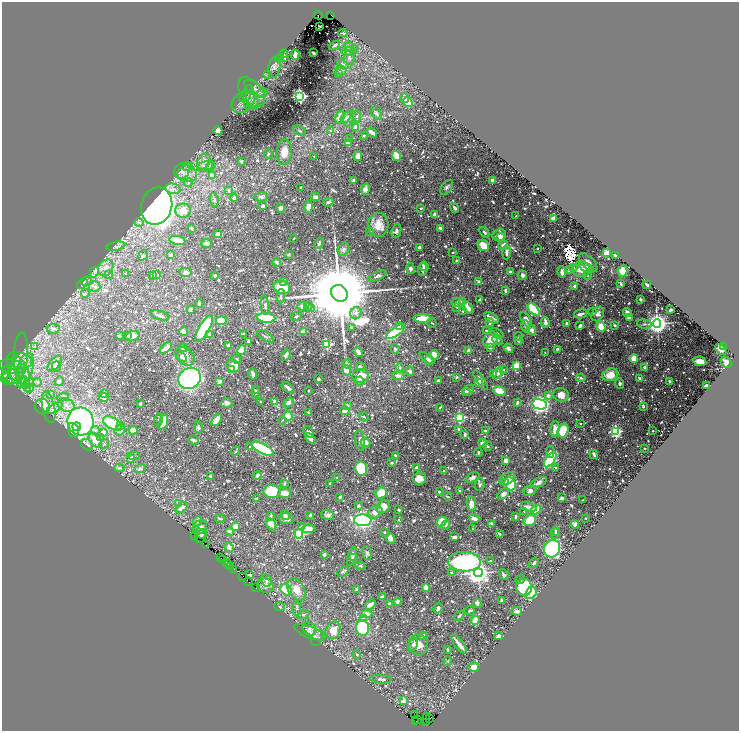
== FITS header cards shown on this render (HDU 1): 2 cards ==
NAXIS1  =                 1473
NAXIS2  =                 1457

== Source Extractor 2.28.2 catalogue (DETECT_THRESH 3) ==
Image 1473 x 1457 px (HDU 1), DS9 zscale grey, zoomed out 1/2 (1 PNG px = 2 x 2 image px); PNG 741 x 733 px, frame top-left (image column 1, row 1457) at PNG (2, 2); each listed source drawn as its Kron ellipse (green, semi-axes under 4 px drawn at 4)
Background 3.9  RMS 0.02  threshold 0.0609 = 3 sigma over >= 5 px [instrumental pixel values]
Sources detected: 1736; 286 cannot appear on this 1/2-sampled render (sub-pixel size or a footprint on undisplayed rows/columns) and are neither listed nor drawn; of the other 1450, the 500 brightest by FLUX_AUTO listed and drawn (950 fainter detections omitted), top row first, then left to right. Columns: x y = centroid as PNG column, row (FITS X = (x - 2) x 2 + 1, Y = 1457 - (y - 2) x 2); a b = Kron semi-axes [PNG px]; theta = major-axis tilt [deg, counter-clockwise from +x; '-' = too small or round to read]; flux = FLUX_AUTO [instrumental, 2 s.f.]
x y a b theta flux
318 15 4 2 - 1200
331 15 2 1 - 310
320 26 2 2 - 6.6
343 33 4 2 - 7
334 46 5 3 - 7.6
349 46 5 4 - 8.1
351 48 7 3 -9 11
349 52 7 4 -2 13
313 53 3 2 - 6.9
284 54 4 3 - 16
295 55 5 3 - 19
279 58 4 4 - 5.8
285 58 4 3 - 7.2
349 58 7 5 -77 11
343 65 6 4 -34 11
274 67 10 6 79 18
341 70 5 5 - 14
268 74 4 4 - 6
338 74 3 3 - 6.1
255 89 13 5 -36 23
252 92 17 10 -51 57
262 92 6 4 14 11
300 96 3 3 - 1500
245 97 6 4 28 6.6
249 97 12 6 88 22
405 98 5 4 - 31
252 100 9 6 -79 22
244 101 13 9 41 34
408 102 5 4 - 81
376 113 7 4 -53 11
357 116 6 3 -81 5.9
340 117 6 4 75 39
346 117 6 4 53 14
348 118 8 5 77 12
356 128 3 2 - 49
218 130 4 4 - 35
299 131 7 3 -31 5.4
330 131 3 3 - 8.2
372 132 6 2 -37 17
364 135 2 2 - 17
350 139 2 2 - 5.5
348 142 4 3 - 24
284 152 13 7 85 63
268 154 5 3 - 6.8
314 156 2 2 - 5.6
358 156 5 4 - 23
396 156 5 3 - 110
241 161 3 3 - 6.9
204 162 8 6 54 26
187 166 5 4 - 6.8
205 166 8 5 15 17
211 166 5 3 - 21
182 171 8 7 - 21
187 174 10 8 -7 32
212 176 3 3 - 36
353 180 2 2 - 30
492 180 3 3 - 23
188 183 4 3 - 6.7
301 187 2 2 - 8.5
447 187 8 5 54 12
173 189 8 5 -13 18
365 189 6 4 77 28
228 190 3 2 - 13
261 197 7 5 5 11
315 197 5 3 - 19
234 198 4 3 - 11
214 200 7 3 -80 9.8
328 202 5 3 - 11
157 206 19 15 72 4100
263 206 2 2 - 32
308 207 6 4 85 25
281 208 4 4 - 19
421 208 3 2 - 6.6
454 208 5 3 - 13
183 211 8 7 - 36
434 215 3 2 - 23
516 216 2 2 - 7.3
553 218 3 3 - 20
139 222 5 4 - 7.8
378 225 12 10 86 62
192 228 3 3 - 6.5
440 228 3 2 - 8
369 231 3 2 - 5.4
396 231 7 4 71 11
484 232 6 3 -49 11
218 234 4 3 - 35
499 235 7 5 23 28
294 238 2 2 - 5.3
501 238 3 2 - 24
177 240 8 3 -11 120
206 243 5 3 - 33
319 243 5 3 - 8.9
483 245 6 5 - 69
503 245 5 4 - 10
116 246 9 3 12 7.7
419 247 3 3 - 18
344 249 7 5 60 13
537 249 2 2 - 7.6
452 252 2 2 - 5.8
506 252 7 3 88 17
606 253 4 3 - 40
143 255 5 4 - 8.2
171 255 3 3 - 15
288 255 3 2 - 6.6
615 255 3 2 - 9.3
457 261 3 3 - 14
277 262 4 2 - 10
588 262 12 6 -46 27
424 266 5 4 - 19
574 267 4 3 - 5.6
106 268 9 7 58 26
586 268 8 4 -30 31
410 269 5 4 - 15
581 269 9 7 -6 62
423 270 6 3 85 9.2
569 270 3 3 - 18
622 271 5 5 - 31
94 272 6 4 60 7.9
186 272 6 4 0 14
510 272 3 3 - 8.3
562 272 6 3 -82 13
108 274 3 3 - 9.3
126 274 3 3 - 5.3
156 274 4 2 - 11
215 275 2 2 - 9.4
522 275 5 4 - 9.6
588 275 4 3 - 6.7
153 276 3 2 - 6.7
377 276 9 4 24 12
86 281 5 3 - 6.8
284 282 3 3 - 6.6
478 282 4 3 - 7.5
82 284 6 4 44 9.5
621 284 3 2 - 5.5
647 285 4 2 - 16
574 286 4 3 - 7.7
95 287 5 5 - 11
282 287 8 6 -17 140
505 290 3 2 - 16
85 293 4 3 - 5.7
339 293 9 7 -46 100000
281 296 7 3 87 7.8
479 299 3 2 - 7.5
640 299 2 2 - 14
462 301 4 3 - 20
458 302 6 4 4 13
199 303 4 3 - 6.2
265 305 9 4 -83 13
302 306 5 4 - 16
308 306 4 3 - 6
457 307 4 3 - 5.3
311 308 3 3 - 10
468 308 7 3 -52 34
534 309 7 4 -46 400
190 310 4 3 - 6.4
670 310 3 2 - 11
463 311 2 2 - 6.9
593 312 2 2 - 9.8
627 312 5 3 - 19
356 313 6 5 - 15
580 314 6 3 12 16
598 314 8 6 57 16
160 315 9 4 -17 23
296 316 5 3 - 5.3
266 318 9 4 -6 190
491 318 8 3 -30 25
629 318 3 3 - 24
422 319 8 4 -2 130
526 320 8 4 -60 25
221 321 5 4 - 100
545 322 5 3 - 27
432 323 5 3 - 5.7
490 323 4 3 - 9.7
567 323 3 2 - 10
657 323 4 4 - 3800
644 324 7 4 -6 11
615 325 3 2 - 8.1
526 326 6 4 -73 13
580 326 3 3 - 17
351 327 2 2 - 6.9
400 327 4 3 - 54
601 327 5 4 - 92
53 329 7 5 3 12
204 329 15 5 60 440
486 330 2 2 - 9.3
531 330 5 4 - 17
304 331 4 3 - 37
396 331 11 4 37 480
183 332 4 4 - 20
497 333 7 3 -30 8.8
243 334 2 2 - 18
127 335 2 2 - 8.6
209 335 3 2 - 8.9
119 336 3 2 - 10
132 336 7 5 17 34
265 336 9 3 -32 8.5
519 336 5 2 - 5.5
491 340 9 6 59 55
497 340 5 3 - 8.5
518 340 3 2 - 13
249 341 4 3 - 11
327 345 3 3 - 320
35 346 4 4 - 5.9
228 346 3 2 - 14
723 346 3 3 - 43
490 347 3 3 - 19
166 348 7 3 43 41
183 348 5 4 - 9.5
508 348 5 4 - 12
395 349 5 3 - 6.6
557 349 3 2 - 7.9
242 350 5 3 - 86
721 350 7 3 -44 25
469 351 3 3 - 18
358 352 6 3 -54 14
545 353 2 2 - 5.3
21 355 23 7 87 29
286 355 6 2 68 11
434 355 5 3 - 70
185 356 11 7 -45 34
181 357 6 3 -32 8.5
427 358 9 4 -35 20
634 358 4 3 - 54
236 359 4 3 - 13
19 360 13 8 -13 49
429 361 4 2 - 7.4
700 361 6 4 -10 41
17 362 7 5 -68 13
726 362 6 4 -49 38
54 363 9 5 51 19
347 364 4 4 - 6.5
516 365 4 3 - 78
57 366 5 4 - 6.7
233 366 7 6 - 47
12 367 13 7 -10 34
360 367 4 3 - 19
400 367 4 3 - 7
645 367 4 3 - 18
7 369 4 2 - 210
25 369 16 8 74 64
232 369 3 3 - 7.5
347 370 5 3 - 130
504 370 2 2 - 5.5
6 371 2 1 - 470
22 371 15 6 -67 39
410 371 5 3 - 13
15 373 8 5 -62 18
494 373 3 3 - 8.4
498 373 6 4 54 14
6 374 3 1 - 170
253 374 5 2 - 15
610 375 8 6 20 57
13 376 12 7 20 21
361 376 8 7 - 65
398 376 6 4 -7 18
456 377 4 3 - 5.5
6 378 3 1 - 120
189 378 11 10 - 1000
581 378 4 3 - 9.5
318 379 3 3 - 5.9
640 379 2 2 - 44
481 380 11 3 -56 14
10 381 3 2 - 2300
59 381 5 4 - 6.2
219 381 3 3 - 15
360 381 4 4 - 6.7
438 381 3 2 - 21
37 382 4 4 - 6.5
478 382 3 3 - 19
670 382 3 2 - 13
21 383 5 2 - 5.3
29 383 5 3 - 7.4
620 383 5 4 - 8
26 384 8 4 -70 16
706 386 3 3 - 25
288 387 7 2 -36 21
30 388 4 3 - 6.4
255 390 4 2 - 5.8
469 390 6 4 40 9.5
309 391 2 2 - 8
500 391 6 4 -27 110
256 392 5 3 - 9.3
466 392 4 4 - 8.3
104 393 2 2 - 12
50 394 3 3 - 9.4
561 395 8 6 -21 42
548 396 2 2 - 35
63 397 6 4 15 7
103 397 5 3 - 31
261 402 2 2 - 6.5
275 402 4 3 - 37
517 402 4 2 - 8.4
227 403 6 5 - 18
289 403 5 4 - 18
140 404 2 2 - 8.9
540 404 7 5 -13 1300
66 405 9 6 -27 23
348 405 4 3 - 7.3
43 406 8 7 - 62
643 406 4 2 - 12
49 407 16 6 -78 30
440 407 4 2 - 5.7
54 408 9 3 30 10
345 411 5 4 - 17
309 412 4 2 - 5.4
288 416 4 4 - 86
364 416 5 3 - 5.3
459 417 3 3 - 620
158 420 6 3 75 5.8
217 420 7 3 54 75
283 420 3 3 - 5.4
81 421 14 13 - 1100
163 422 8 4 71 66
112 423 10 5 -29 140
580 423 2 2 - 12
120 426 4 4 - 7.6
77 427 4 3 - 100
198 427 6 4 -80 9.1
555 429 8 4 86 35
120 430 6 4 41 24
133 430 4 4 - 48
459 430 3 2 - 15
563 430 7 5 73 120
73 431 8 5 -76 390
95 431 4 4 - 7.4
485 431 3 2 - 9.4
616 431 4 3 - 660
653 431 2 2 - 6.9
104 432 3 3 - 43
308 432 6 3 -51 11
465 434 3 2 - 11
100 437 4 3 - 6.1
310 438 6 3 -44 26
95 440 8 5 -54 66
193 440 5 2 - 16
360 440 10 5 -81 17
365 442 5 4 - 41
483 443 4 3 - 22
104 444 5 3 - 5.7
87 445 6 5 - 12
488 446 4 3 - 5.3
250 447 2 2 - 6.9
644 448 2 2 - 6.3
262 449 12 5 -27 570
235 451 5 3 - 5.3
550 452 6 3 -87 11
478 453 4 2 - 6
594 454 5 2 - 8.8
395 455 3 2 - 7.8
133 456 6 3 -4 5.8
130 458 4 3 - 19
550 460 8 4 54 410
506 461 4 4 - 24
392 463 3 2 - 6.6
416 467 3 3 - 8.8
555 467 2 2 - 6.6
119 468 5 3 - 8
361 468 7 6 - 240
140 469 6 3 20 13
444 470 2 2 - 7.2
257 475 4 4 - 9.6
210 476 2 2 - 9.4
337 477 2 2 - 13
473 477 7 4 25 16
419 478 6 6 - 43
507 479 8 5 30 19
505 482 3 3 - 9.3
284 483 3 3 - 5.8
538 483 9 4 25 19
330 484 3 2 - 7.7
510 484 6 5 - 150
480 485 6 4 87 8.8
460 491 3 3 - 5.5
530 491 7 5 32 16
272 492 8 6 -9 280
439 492 3 2 - 6.2
284 493 6 4 1 52
381 493 6 5 - 100
503 494 6 4 44 22
447 496 4 2 - 5.5
340 497 4 3 - 10
257 498 4 2 - 7.9
561 498 3 2 - 16
583 500 2 2 - 7.2
178 503 3 3 - 8.3
471 504 7 4 -84 45
358 506 3 3 - 11
383 507 7 6 - 47
528 507 8 3 -15 31
181 508 7 4 39 32
399 510 4 2 - 5.7
536 510 5 3 - 140
524 511 2 2 - 5.7
375 512 7 6 - 35
285 515 5 4 - 15
310 515 3 2 - 9.7
328 515 7 5 -14 20
270 517 4 4 - 7.5
515 517 4 2 - 9.6
220 518 5 2 - 8.7
286 518 7 5 -13 27
474 518 5 3 - 27
585 518 2 2 - 6
398 519 3 2 - 5.5
363 520 9 6 -2 910
530 520 6 5 - 87
197 521 5 4 - 10
442 522 5 4 - 180
491 523 3 2 - 8.6
271 524 6 5 - 23
575 524 4 3 - 14
446 525 5 3 - 7.9
235 526 4 3 - 43
200 527 8 6 40 24
302 527 4 3 - 14
309 529 7 4 4 55
473 529 2 2 - 5.4
229 531 4 3 - 14
556 531 5 3 - 6.4
385 532 4 4 - 5.4
200 533 5 3 - 10
299 534 4 4 - 420
499 534 4 3 - 6.4
555 534 5 4 - 6.5
195 536 2 1 - 160
201 536 7 5 62 19
455 537 3 2 - 17
390 538 6 4 -59 33
205 545 4 2 - 410
229 547 5 4 - 18
552 549 9 8 - 700
367 553 7 4 -85 10
324 554 3 2 - 13
220 557 2 1 - 94
352 557 10 4 72 23
354 558 3 3 - 6.1
222 559 3 1 - 230
490 561 3 2 - 7.3
464 562 16 9 -2 880
227 563 2 1 - 340
534 563 5 3 - 9.9
228 564 2 1 - 210
231 566 3 1 - 280
360 566 5 3 - 5.8
234 569 2 1 - 83
343 572 6 4 42 8.6
451 572 4 3 - 6.1
478 573 4 4 - 3600
250 575 3 2 - 7.6
504 575 6 3 -52 9.6
243 576 2 1 - 200
520 579 5 3 - 11
266 580 7 4 -63 16
249 582 3 1 - 120
265 586 8 7 - 24
426 587 3 3 - 43
524 587 8 8 - 200
256 588 2 1 - 150
296 589 12 8 -59 47
286 590 6 5 - 220
357 590 3 3 - 17
531 593 6 5 - 220
382 597 3 2 - 23
397 601 4 3 - 16
502 601 3 3 - 13
477 603 4 3 - 26
370 604 6 3 37 26
389 604 3 3 - 18
279 607 5 3 - 6
297 608 7 3 -85 7.5
438 608 5 3 - 11
470 610 5 2 - 6.7
517 611 5 3 - 13
367 614 5 3 - 31
303 615 6 3 23 6.7
459 616 6 3 41 8.4
363 618 3 3 - 14
475 620 4 3 - 60
363 628 8 6 -80 290
309 629 7 6 - 14
333 630 9 7 68 58
310 632 17 6 -21 24
423 636 4 3 - 13
498 636 4 3 - 9.7
317 638 8 5 71 10
413 644 7 4 61 13
459 644 12 2 -51 31
418 645 10 9 - 45
447 649 3 2 - 5.6
357 654 4 3 - 5.8
448 661 5 3 - 6.4
474 667 5 5 - 36
381 679 11 3 -4 12
404 701 3 3 - 21
414 715 2 1 - 130
426 717 3 1 - 22
430 718 3 1 - 82
418 719 4 1 - 120
416 722 3 2 - 300
427 723 2 1 - 7.9
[950 fainter detections neither listed nor drawn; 286 sub-pixel or undisplayed-footprint detections neither listed nor drawn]